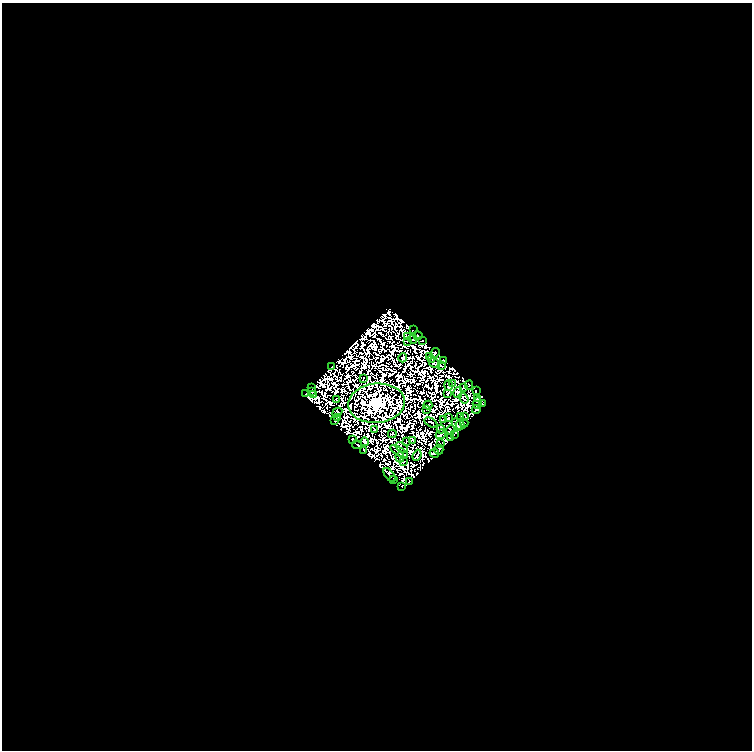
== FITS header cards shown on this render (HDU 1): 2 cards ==
NAXIS1  =                  750
NAXIS2  =                  748

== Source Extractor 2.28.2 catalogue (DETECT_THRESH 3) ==
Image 750 x 748 px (HDU 1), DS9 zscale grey, 1 PNG px = 1 image px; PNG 754 x 752 px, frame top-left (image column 1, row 748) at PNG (2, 3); each listed source drawn as its Kron ellipse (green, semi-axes under 4 px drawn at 4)
Background 0.0293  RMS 1.0e-05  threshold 3.01e-05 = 3 sigma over >= 5 px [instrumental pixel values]
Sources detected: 161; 90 with non-positive FLUX_AUTO (blend fragments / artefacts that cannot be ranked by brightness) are neither listed nor drawn; the other 71 listed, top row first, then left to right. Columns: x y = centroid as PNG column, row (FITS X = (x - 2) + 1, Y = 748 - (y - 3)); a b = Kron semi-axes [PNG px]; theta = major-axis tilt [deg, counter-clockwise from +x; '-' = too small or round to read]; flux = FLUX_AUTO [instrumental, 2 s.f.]
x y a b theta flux
413 330 2 2 - 0.68
407 336 3 2 - 1.5
418 336 4 3 - 2
413 339 4 2 - 1.4
423 340 3 2 - 0.51
407 341 2 2 - 0.26
435 353 6 2 55 1.6
429 356 3 2 - 2.2
403 358 4 2 - 1
432 359 3 2 - 0.68
443 361 4 3 - 0.86
434 363 6 3 -31 1.5
332 366 3 2 - 0.61
441 366 2 2 - 1.5
363 379 3 2 - 0.53
452 384 3 2 - 0.56
469 385 4 2 - 0.51
448 386 5 2 - 0.54
312 387 2 2 - 0.39
463 387 3 2 - 0.58
476 390 3 2 - 1.3
311 392 3 2 - 0.62
458 393 6 4 76 1.3
306 394 3 3 - 1
447 394 3 2 - 0.48
314 395 3 2 - 0.093
463 398 6 2 -55 1.3
478 398 4 2 - 0.29
336 400 3 2 - 0.49
377 403 28 19 5 850
477 403 6 2 72 0.87
483 404 4 2 - 1.6
428 405 4 2 - 0.77
427 410 2 2 - 0.23
476 410 4 4 - 0.44
337 412 5 3 - 0.85
465 416 4 2 - 0.13
461 417 3 2 - 0.39
338 418 3 2 - 1.5
448 418 2 2 - 0.75
443 419 2 2 - 0.95
334 420 3 2 - 1.4
431 422 7 2 -29 0.89
464 423 4 2 - 0.47
457 425 6 3 -60 2.4
460 425 5 3 - 0.88
441 429 4 3 - 0.15
374 430 2 2 - 0.97
451 430 4 3 - 1.1
392 434 4 2 - 0.7
441 434 5 3 - 0.29
454 435 4 3 - 0.71
450 438 4 3 - 3.8
352 440 3 3 - 0.58
413 440 3 3 - 0.19
406 441 3 2 - 0.86
365 442 4 4 - 0.92
440 444 2 2 - 0.44
357 445 5 2 - 0.92
402 447 7 3 -34 1
439 450 5 4 - 3.5
364 451 4 2 - 1.7
399 451 10 3 -32 2
434 453 5 2 - 2.3
417 455 6 3 69 2.1
400 457 5 4 - 1.2
403 461 3 2 - 1
389 475 8 3 -52 0.11
393 479 3 2 - 0.61
409 482 2 2 - 1
401 486 2 2 - 0.58
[90 non-positive-flux detections neither listed nor drawn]